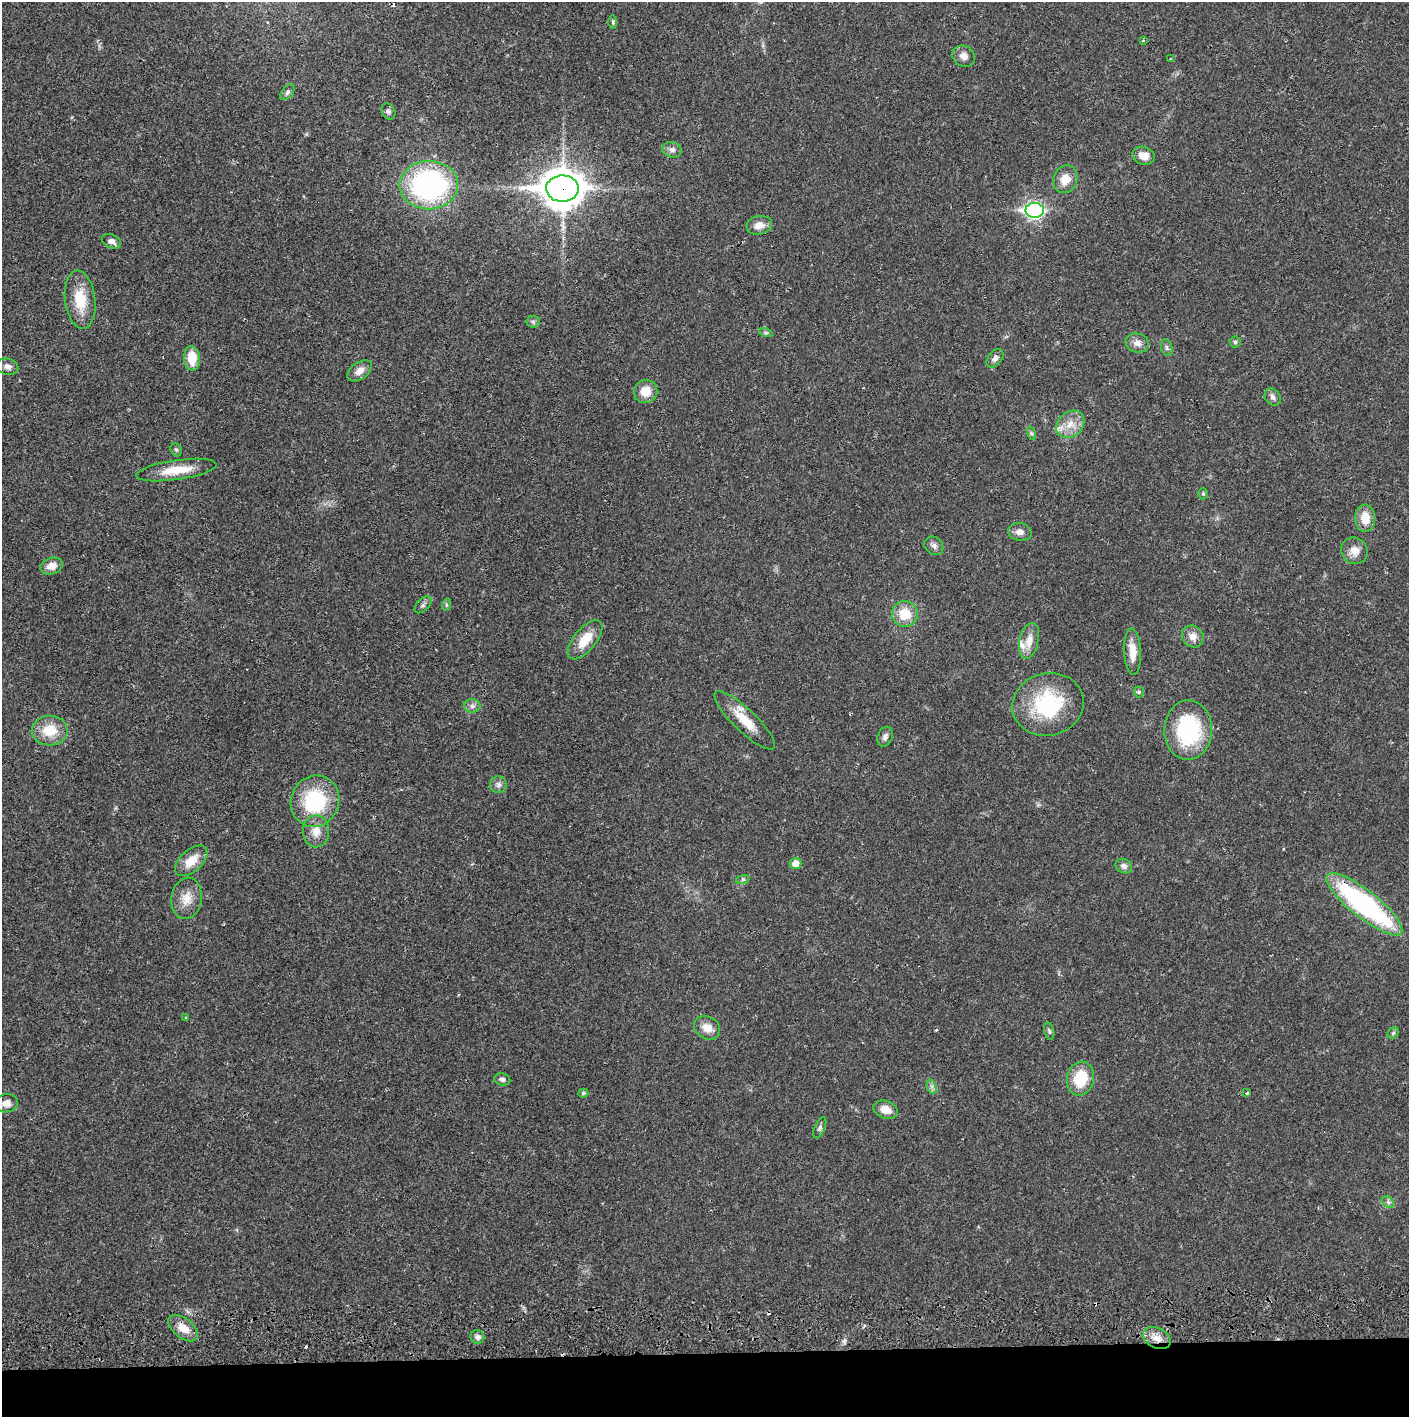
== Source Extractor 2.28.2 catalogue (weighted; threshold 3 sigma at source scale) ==
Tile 8 of 3 x 3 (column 2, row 3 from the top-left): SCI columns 1410-2816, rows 56-1470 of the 4229 x 4358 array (HDU 1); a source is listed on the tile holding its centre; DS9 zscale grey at full resolution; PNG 1411 x 1419 px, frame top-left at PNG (2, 2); each listed source drawn as its Kron ellipse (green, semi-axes under 4 px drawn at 4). Shown black and unused: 5% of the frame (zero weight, under 2 of 3 exposures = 3% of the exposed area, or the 3 px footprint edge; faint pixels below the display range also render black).
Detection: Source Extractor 2.28.2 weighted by HDU 2 'WHT'; one run over the whole footprint, this tile lists its part. Background 0.0217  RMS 0.0035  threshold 0.0158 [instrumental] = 3 sigma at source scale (4.5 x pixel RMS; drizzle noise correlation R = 1.50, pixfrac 1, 0.05/0.05 arcsec/px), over >= 5 px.
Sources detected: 80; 4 cosmic-ray / hot-pixel residue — neither listed nor drawn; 1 inside a brighter listed object's ellipse — not listed separately; the other 75 listed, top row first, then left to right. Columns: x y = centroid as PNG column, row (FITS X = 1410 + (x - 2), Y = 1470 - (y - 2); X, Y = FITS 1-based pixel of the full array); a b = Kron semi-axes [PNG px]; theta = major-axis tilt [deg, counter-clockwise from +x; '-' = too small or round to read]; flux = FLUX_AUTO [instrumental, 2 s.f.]
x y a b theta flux
613 22 7 4 -89 0.59
1143 40 3 3 - 0.44
964 56 12 10 -33 2.5
1170 59 2 2 - 0.22
287 92 9 5 53 0.89
388 112 8 6 -62 0.92
672 150 9 7 -12 1.5
1144 156 11 8 -18 3.4
1065 179 14 12 71 4.9
429 185 29 24 0 74
562 189 16 13 1 780
1035 210 9 7 0 99
759 225 13 9 12 3.1
111 241 10 6 -22 1.7
80 300 29 15 -83 10
533 322 6 6 - 0.74
766 333 7 4 -18 0.56
1235 342 5 5 - 0.62
1137 343 12 9 -16 2.6
1167 348 9 5 -73 0.91
192 358 12 8 -87 7.4
995 358 10 7 51 1.5
8 367 11 8 -15 1.7
359 371 14 8 35 2.8
646 391 12 11 - 5.1
1273 397 9 7 -50 1.4
1070 424 15 12 42 4.9
1031 433 7 4 -71 0.61
176 450 7 5 -66 0.6
176 470 40 10 8 8.6
1203 494 6 5 - 0.54
1365 518 13 10 -87 5.6
1020 532 12 8 -9 2.1
934 546 10 8 -42 1.4
1354 551 14 13 - 3.8
52 566 11 8 18 3.2
423 605 10 6 44 1
446 605 6 4 73 0.5
905 614 13 12 - 7.7
1193 636 11 10 - 3
585 640 23 11 51 7.6
1029 641 18 9 77 4
1133 652 23 8 -87 5.3
1139 692 5 5 - 0.53
1048 704 36 31 14 28
472 706 8 6 0 1.3
745 720 40 11 -44 8.6
1188 730 30 24 88 32
50 731 18 15 1 8.7
885 737 10 7 68 1.5
498 785 8 8 - 1.3
315 801 26 24 66 26
316 831 16 13 88 4.2
191 861 19 11 42 6.1
796 863 6 5 - 3.9
1124 866 8 7 - 1.4
743 879 7 4 19 0.62
187 898 21 15 81 5.4
1364 904 47 13 -38 70
186 1017 3 3 - 0.34
707 1028 14 11 -32 4
1049 1031 9 5 -77 0.76
1393 1033 6 5 - 0.59
1080 1078 17 13 75 13
502 1079 8 6 -14 1.2
932 1087 7 4 -72 0.93
583 1093 5 4 - 0.69
1247 1093 4 3 - 1
6 1103 11 9 8 2.9
886 1110 13 8 -19 3.7
820 1128 11 5 66 1
1388 1202 6 5 - 0.84
183 1328 17 10 -38 4.8
477 1337 7 6 - 1.3
1157 1338 15 10 -26 3.8
Overlapping masked pixels (flux is a lower limit): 3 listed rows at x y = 562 189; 1364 904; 1157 1338